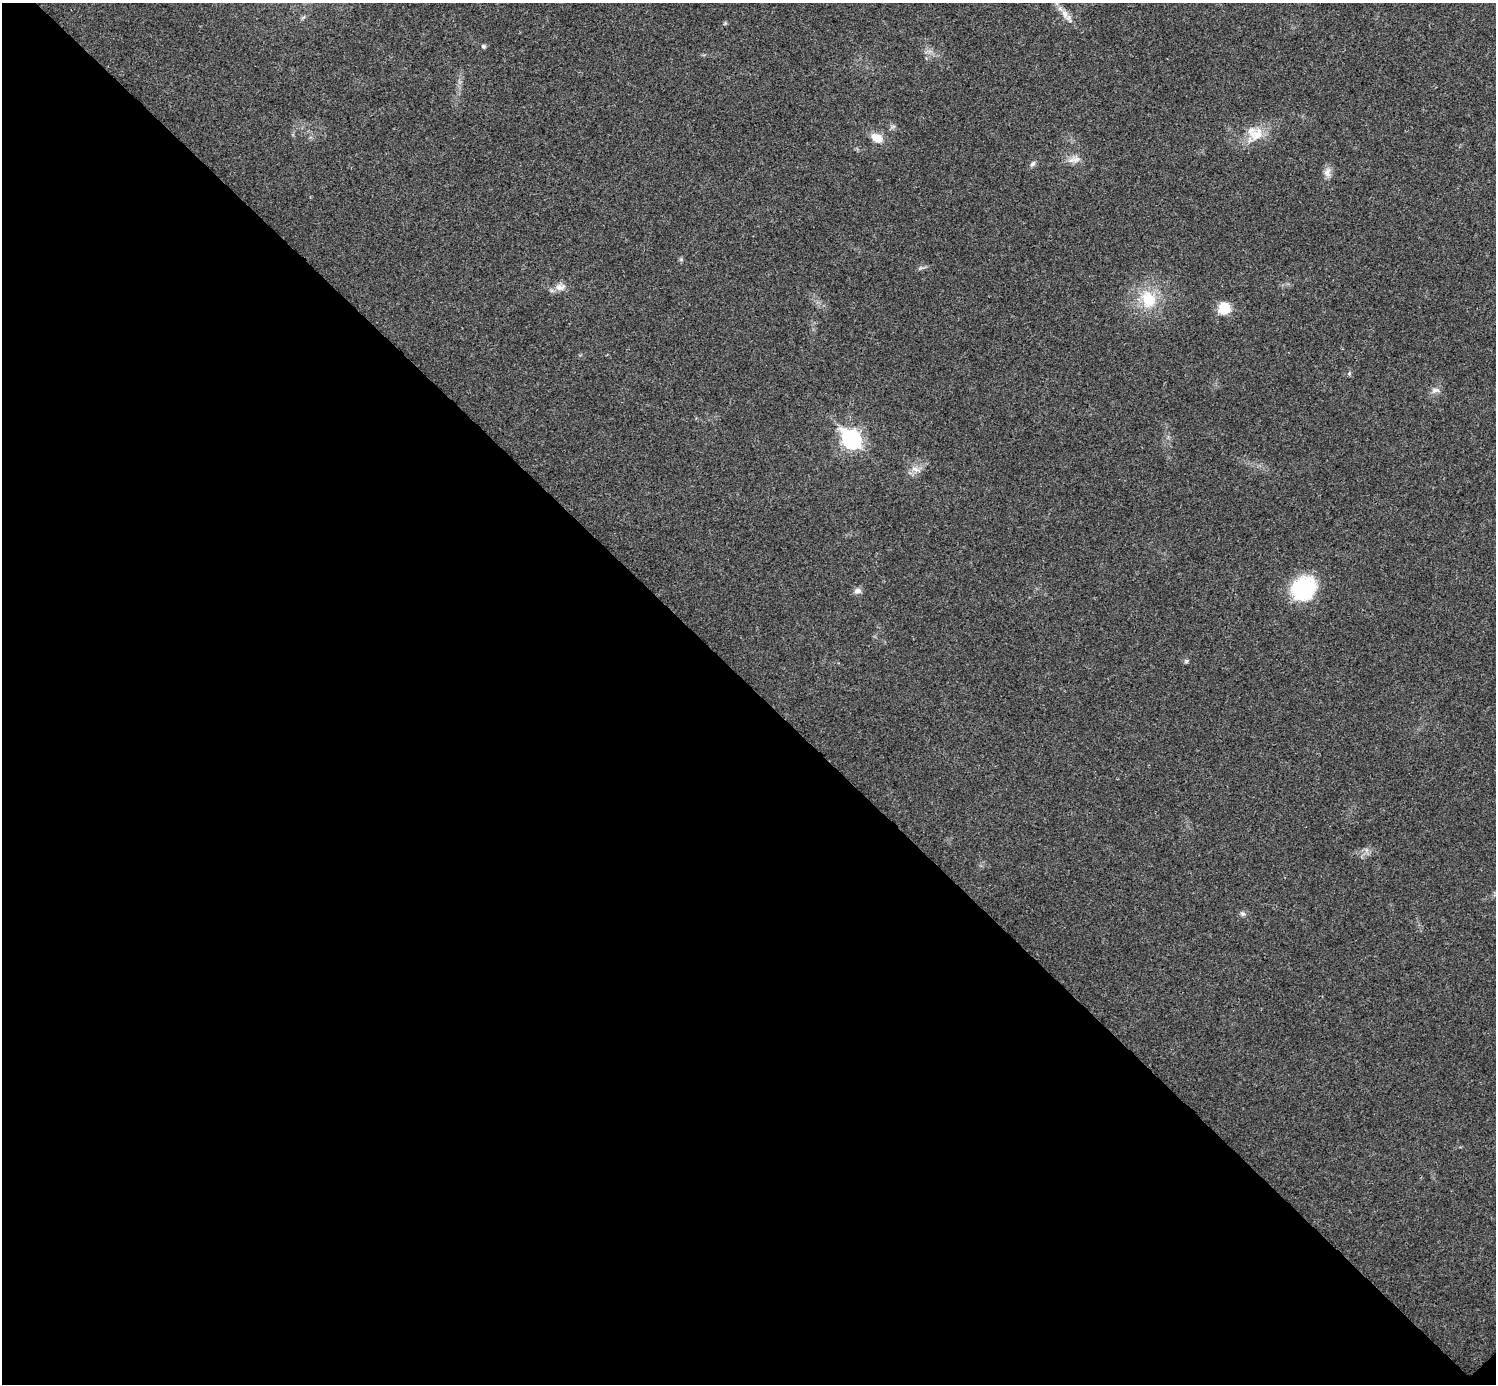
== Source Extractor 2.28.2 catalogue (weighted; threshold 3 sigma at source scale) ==
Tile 14 of 4 x 4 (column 2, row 4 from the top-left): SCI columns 1498-2991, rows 159-1540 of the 5986 x 5986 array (HDU 1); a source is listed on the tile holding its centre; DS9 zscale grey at full resolution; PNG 1498 x 1386 px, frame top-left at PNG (2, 3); no overlay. Shown black and unused: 51% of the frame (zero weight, under 3 of 4 exposures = <1% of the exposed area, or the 3 px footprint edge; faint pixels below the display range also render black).
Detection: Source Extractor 2.28.2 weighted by HDU 2 'WHT'; one run over the whole footprint, this tile lists its part. Background 0.0221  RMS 0.0041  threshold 0.0185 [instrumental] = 3 sigma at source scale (4.5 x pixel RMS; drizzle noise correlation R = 1.50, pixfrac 1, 0.05/0.05 arcsec/px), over >= 5 px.
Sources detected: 17; all 17 listed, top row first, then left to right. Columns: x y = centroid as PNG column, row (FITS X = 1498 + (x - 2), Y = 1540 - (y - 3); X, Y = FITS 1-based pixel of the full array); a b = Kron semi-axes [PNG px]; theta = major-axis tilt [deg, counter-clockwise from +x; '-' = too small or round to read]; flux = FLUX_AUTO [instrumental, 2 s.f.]
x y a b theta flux
1065 14 12 8 -66 2.8
483 46 5 5 - 0.82
1256 134 23 16 31 8.3
877 138 14 9 -30 4.8
1076 159 16 7 10 2.7
1033 164 8 6 45 1.1
1327 173 12 9 85 2.5
560 287 16 9 5 3
1148 299 26 20 -70 14
1224 308 11 9 40 11
1435 390 12 7 1 1.8
851 439 9 8 - 140
916 469 11 5 -25 1.9
1303 589 27 23 40 29
857 591 11 7 6 1.6
1186 661 5 5 - 0.71
1243 913 8 4 -9 0.89